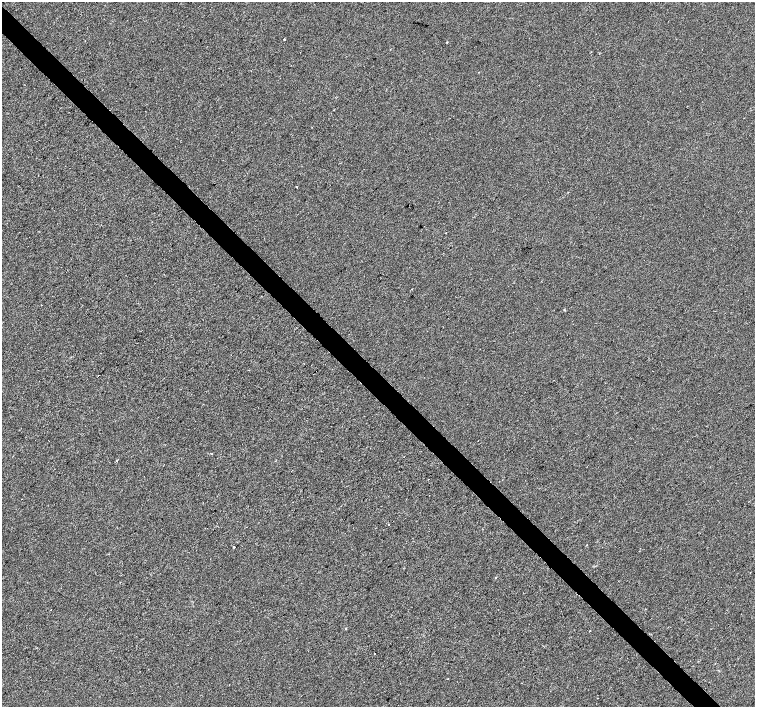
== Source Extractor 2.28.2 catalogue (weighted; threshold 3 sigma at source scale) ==
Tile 11 of 4 x 4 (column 3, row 3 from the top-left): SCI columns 3016-4521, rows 1628-3036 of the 6027 x 6009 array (HDU 1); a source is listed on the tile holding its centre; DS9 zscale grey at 2 x 2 block average (1 PNG px = mean of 2 x 2 image px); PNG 757 x 709 px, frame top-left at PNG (2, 2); no overlay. Shown black and unused: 4% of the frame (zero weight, under 2 of 3 exposures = <1% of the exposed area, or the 3 px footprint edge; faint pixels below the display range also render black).
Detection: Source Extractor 2.28.2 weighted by HDU 2 'WHT'; one run over the whole footprint, this tile lists its part. Background -5.07e-04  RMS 0.0041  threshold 0.0186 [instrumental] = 3 sigma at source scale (4.5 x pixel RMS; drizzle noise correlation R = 1.50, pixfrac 1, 0.0396/0.0396 arcsec/px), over >= 5 px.
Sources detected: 19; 4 cosmic-ray / hot-pixel residue — not listed; the other 15 listed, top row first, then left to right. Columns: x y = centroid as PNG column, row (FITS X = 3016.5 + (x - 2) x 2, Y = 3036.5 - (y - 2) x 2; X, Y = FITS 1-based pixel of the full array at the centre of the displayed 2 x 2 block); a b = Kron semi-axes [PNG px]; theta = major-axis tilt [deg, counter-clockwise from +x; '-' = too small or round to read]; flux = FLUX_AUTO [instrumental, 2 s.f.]
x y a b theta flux
284 39 2 2 - 3
447 42 2 2 - 0.77
296 187 2 2 - 2.6
446 233 2 2 - 0.46
41 305 2 2 - 1.5
211 454 2 2 - 0.3
117 460 3 2 - 0.67
389 524 2 2 - 2.9
586 545 2 2 - 0.73
234 547 3 2 - 1
496 578 3 2 - 0.36
51 610 2 2 - 0.37
346 628 2 2 - 0.6
590 631 2 2 - 0.86
374 654 2 2 - 0.95
Diffuse or blended objects may show on this block-average render without a row.